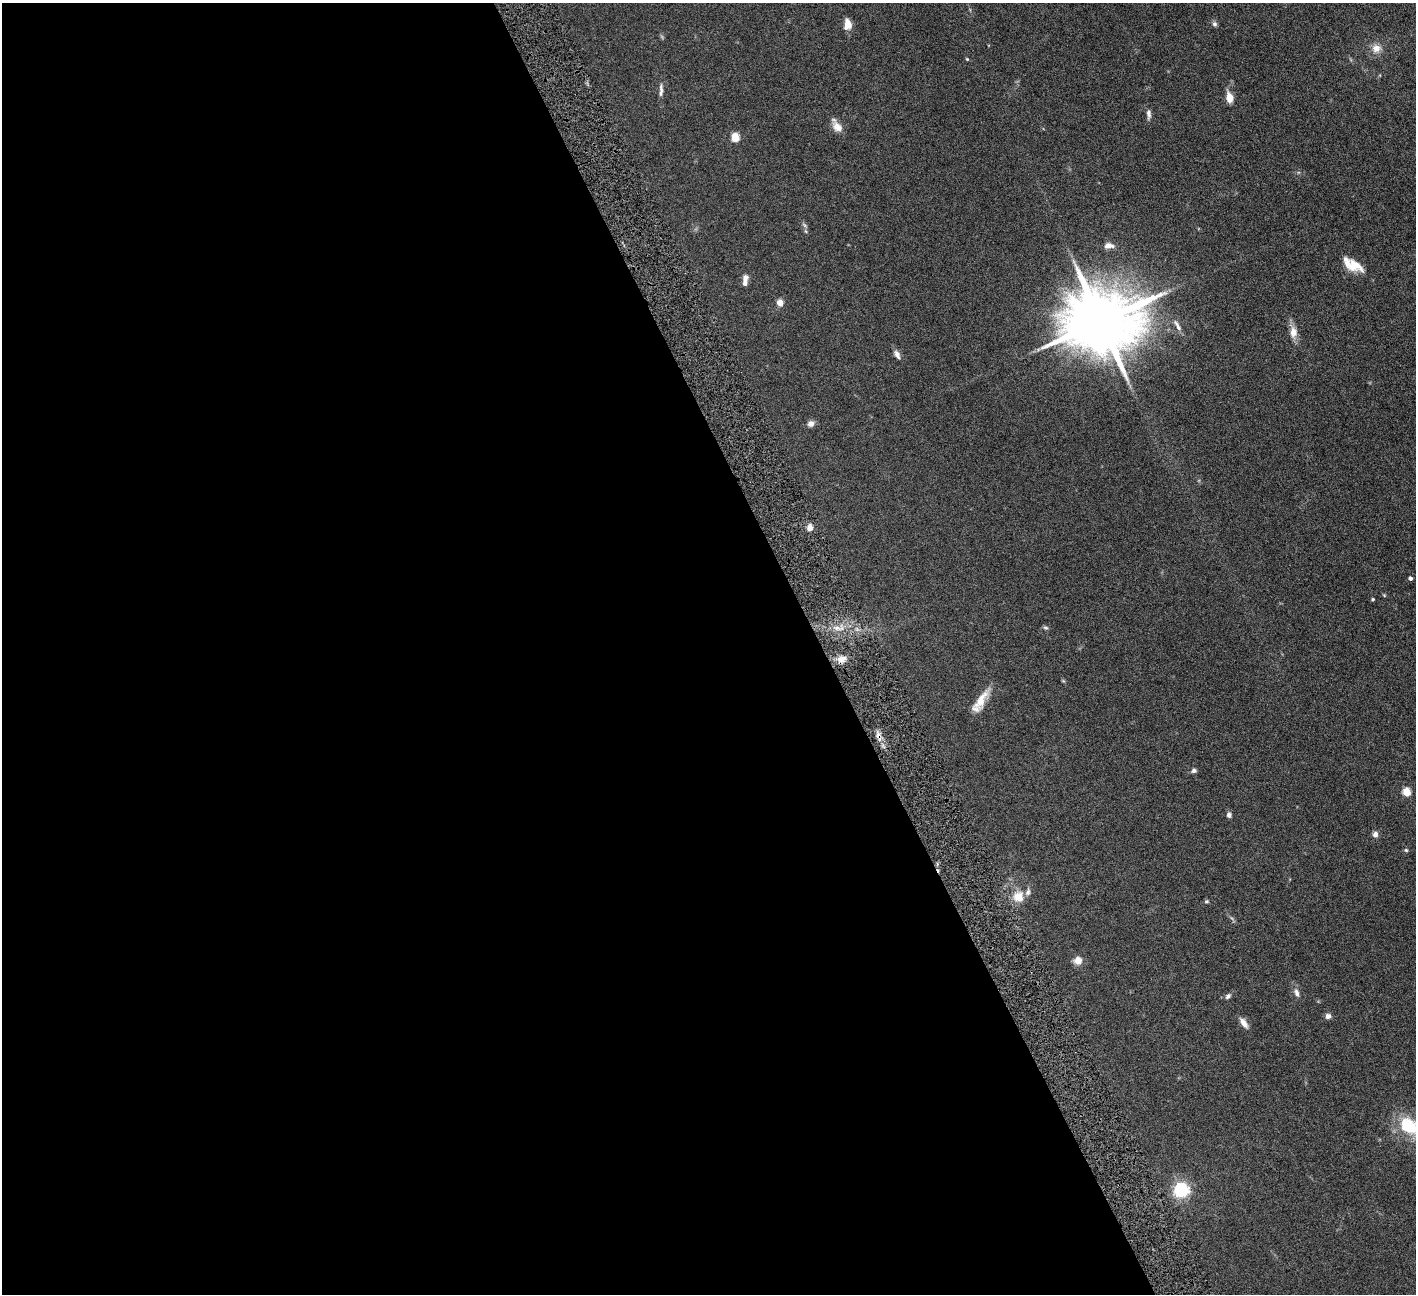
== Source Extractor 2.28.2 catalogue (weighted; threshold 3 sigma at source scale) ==
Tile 9 of 4 x 4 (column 1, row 3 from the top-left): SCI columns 4-1417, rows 1587-2878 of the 5663 x 5625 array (HDU 1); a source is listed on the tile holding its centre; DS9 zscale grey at full resolution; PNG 1418 x 1296 px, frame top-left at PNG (2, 3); no overlay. Shown black and unused: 58% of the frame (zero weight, under 4 of 8 exposures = <1% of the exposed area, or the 3 px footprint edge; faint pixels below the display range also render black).
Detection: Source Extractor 2.28.2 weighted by HDU 2 'WHT'; one run over the whole footprint, this tile lists its part. Background 0.164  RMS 0.0065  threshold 0.0266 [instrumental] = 3 sigma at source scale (4.09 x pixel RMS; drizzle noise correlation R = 1.36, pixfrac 0.8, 0.05/0.05 arcsec/px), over >= 5 px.
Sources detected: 47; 1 too faint to see at this stretch — not listed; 3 inside a brighter listed object's ellipse — not listed separately; the other 43 listed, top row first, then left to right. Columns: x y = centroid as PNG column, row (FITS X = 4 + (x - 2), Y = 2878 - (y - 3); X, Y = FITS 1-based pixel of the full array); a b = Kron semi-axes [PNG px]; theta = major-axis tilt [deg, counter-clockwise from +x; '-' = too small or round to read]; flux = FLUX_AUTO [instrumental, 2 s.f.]
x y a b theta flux
848 24 9 6 -89 6.9
1214 24 7 6 - 1.4
1376 48 12 11 - 5.4
967 59 4 4 - 0.59
661 90 20 5 89 2.7
1229 97 12 7 -79 6.1
1149 114 14 6 -87 2.3
837 127 16 10 -46 5.3
735 137 5 5 - 25
805 225 9 4 -34 1.1
1108 246 11 6 2 3.5
1355 266 21 13 -30 10
745 278 9 7 -64 2.3
780 303 5 4 - 10
1101 321 21 16 12 6700
1177 325 19 6 -61 3.2
1293 332 17 9 -90 5.4
1038 350 7 4 20 1.2
897 354 12 6 -61 2.6
811 423 8 7 - 2.7
810 527 8 6 82 3.3
1410 578 4 4 - 1.6
1384 595 5 4 - 0.54
1373 599 3 3 - 0.79
837 628 8 6 20 3.1
1045 628 7 5 -16 0.98
841 659 13 8 31 5.2
981 700 31 10 58 9.7
878 736 13 6 -68 3.8
1194 770 6 5 - 1.5
1407 792 5 5 - 21
1229 815 6 5 - 1.9
1375 834 7 6 - 2.2
1406 850 5 5 - 0.74
1018 897 15 14 - 8.4
1206 901 6 5 - 0.84
1078 961 7 7 - 6.6
1296 993 14 6 -71 2.7
1228 996 10 6 43 1.7
1328 1016 7 6 - 2.3
1244 1023 14 6 -56 4.2
1409 1126 28 20 -37 25
1181 1190 6 6 - 160
Overlapping masked pixels (flux is a lower limit): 2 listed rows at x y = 841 659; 878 736
Isophote crosses this tile's border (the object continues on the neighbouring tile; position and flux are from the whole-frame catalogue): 1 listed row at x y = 1409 1126